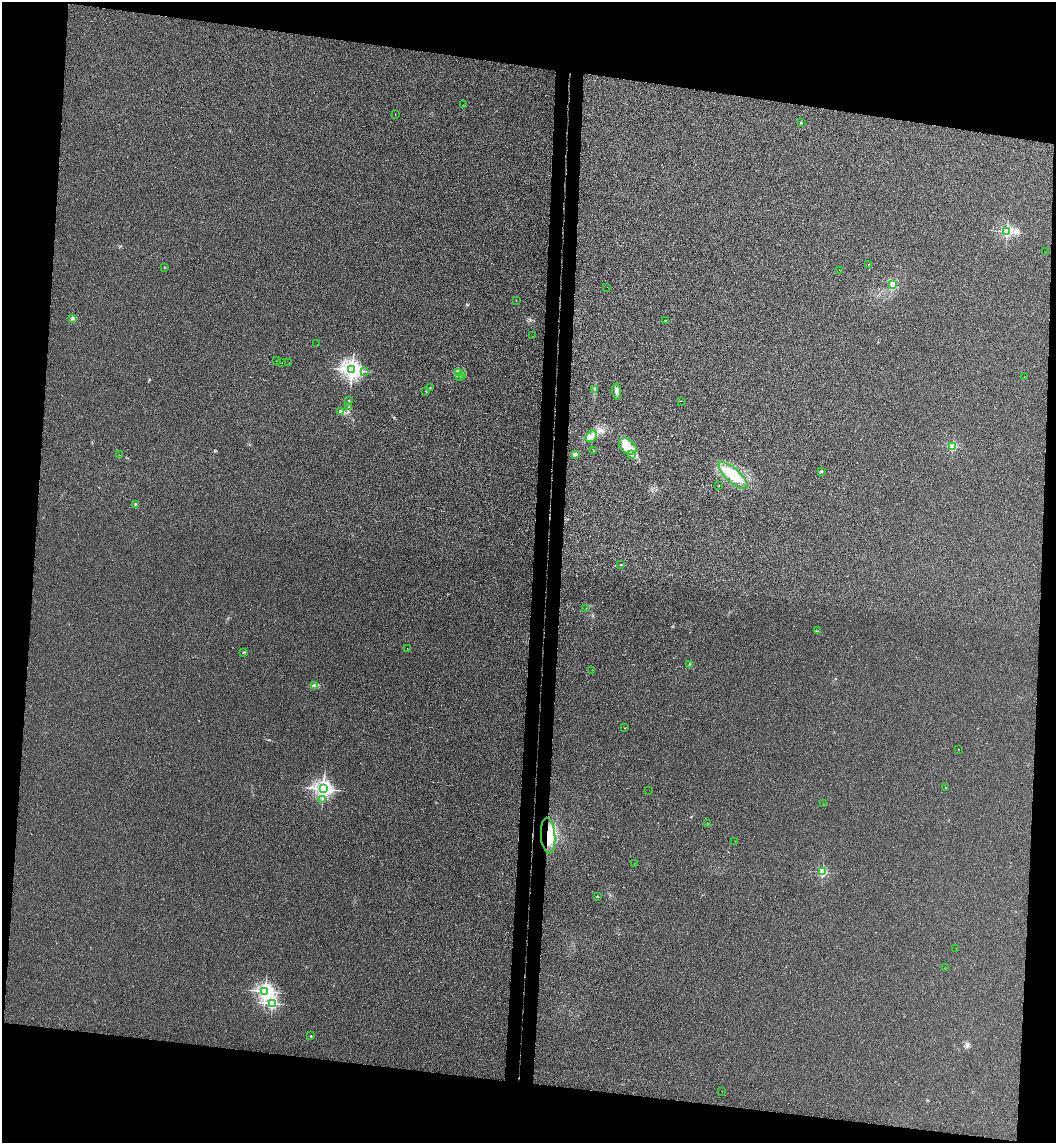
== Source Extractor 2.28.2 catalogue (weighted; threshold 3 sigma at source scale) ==
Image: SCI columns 163-4376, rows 9-4572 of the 4649 x 4581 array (HDU 1 of 3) = the unmasked area's bounding box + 8 px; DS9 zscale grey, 4 x 4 block average (1 PNG px = mean of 4 x 4 image px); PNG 1058 x 1145 px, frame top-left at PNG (2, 2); each listed source drawn as its Kron ellipse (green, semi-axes under 4 px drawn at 4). Shown black and unused: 18% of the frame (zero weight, under 3 of 4 exposures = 6% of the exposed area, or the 3 px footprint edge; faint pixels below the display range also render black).
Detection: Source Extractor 2.28.2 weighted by HDU 2 'WHT'. Background 0.00389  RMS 0.004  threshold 0.018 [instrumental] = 3 sigma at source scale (4.5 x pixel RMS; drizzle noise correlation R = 1.50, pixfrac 1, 0.05/0.05 arcsec/px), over >= 5 px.
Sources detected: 80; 2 inside a brighter object's white glare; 3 cosmic-ray / hot-pixel residue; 1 long thin detection or spike segment (spike, bleed or trail) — neither listed nor drawn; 4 inside a brighter listed object's ellipse — not listed separately; the other 70 listed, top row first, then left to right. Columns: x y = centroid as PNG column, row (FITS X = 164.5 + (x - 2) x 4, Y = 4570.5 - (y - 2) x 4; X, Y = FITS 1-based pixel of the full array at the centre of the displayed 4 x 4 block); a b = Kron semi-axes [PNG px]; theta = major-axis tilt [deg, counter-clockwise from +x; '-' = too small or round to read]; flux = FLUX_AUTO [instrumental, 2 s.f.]
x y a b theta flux
463 105 2 2 - 1.3
395 114 2 2 - 0.66
801 122 2 2 - 4.4
1007 232 2 2 - 400
1045 252 2 2 - 0.36
869 264 2 2 - 0.86
165 267 2 2 - 0.66
840 270 2 2 - 0.48
893 284 3 2 - 2.7
607 287 2 2 - 0.4
516 300 2 2 - 0.62
72 318 3 2 - 2.7
666 321 2 2 - 0.63
532 336 2 2 - 0.34
317 344 2 2 - 0.39
276 360 2 2 - 0.32
281 363 2 2 - 0.44
289 363 2 2 - 0.44
352 370 3 3 - 1600
364 371 2 2 - 0.92
459 373 2 2 - 1.5
462 375 2 2 - 0.87
459 376 3 2 - 2.7
1024 377 2 2 - 1.6
430 387 2 2 - 0.88
595 389 3 2 - 2.9
426 391 2 2 - 0.98
617 392 8 3 -83 6.9
349 401 2 2 - 1.6
682 401 2 2 - 0.39
348 407 2 2 - 1.2
340 412 4 3 - 4.5
591 436 6 5 - 13
628 446 10 6 -37 26
952 446 2 2 - 180
593 451 2 2 - 0.73
575 454 3 3 - 6.4
631 454 2 2 - 2.2
119 455 2 2 - 0.35
821 471 2 2 - 7.1
733 475 18 7 -42 53
718 486 2 2 - 1.9
136 504 2 2 - 18
621 564 2 2 - 2
586 609 2 2 - 0.32
817 631 2 2 - 0.89
407 649 2 2 - 1.3
244 652 2 2 - 2.4
690 665 3 2 - 1.9
592 670 2 2 - 0.62
315 686 3 2 - 7.7
625 728 2 2 - 0.78
958 749 2 2 - 0.56
946 787 2 2 - 2.3
323 789 3 2 - 1300
649 790 2 2 - 0.31
322 799 2 2 - 1.2
823 804 2 2 - 0.3
707 823 2 2 - 1.2
548 836 18 7 -86 53
735 841 2 2 - 0.49
634 863 2 2 - 0.36
823 872 2 2 - 230
598 897 2 2 - 0.84
956 949 2 2 - 0.32
945 967 2 2 - 0.8
265 991 2 2 - 910
272 1003 2 2 - 390
310 1036 2 2 - 1.1
722 1091 2 2 - 0.75
Overlapping masked pixels (flux is a lower limit): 1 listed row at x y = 548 836
Diffuse or blended objects may show on this block-average render without a row.